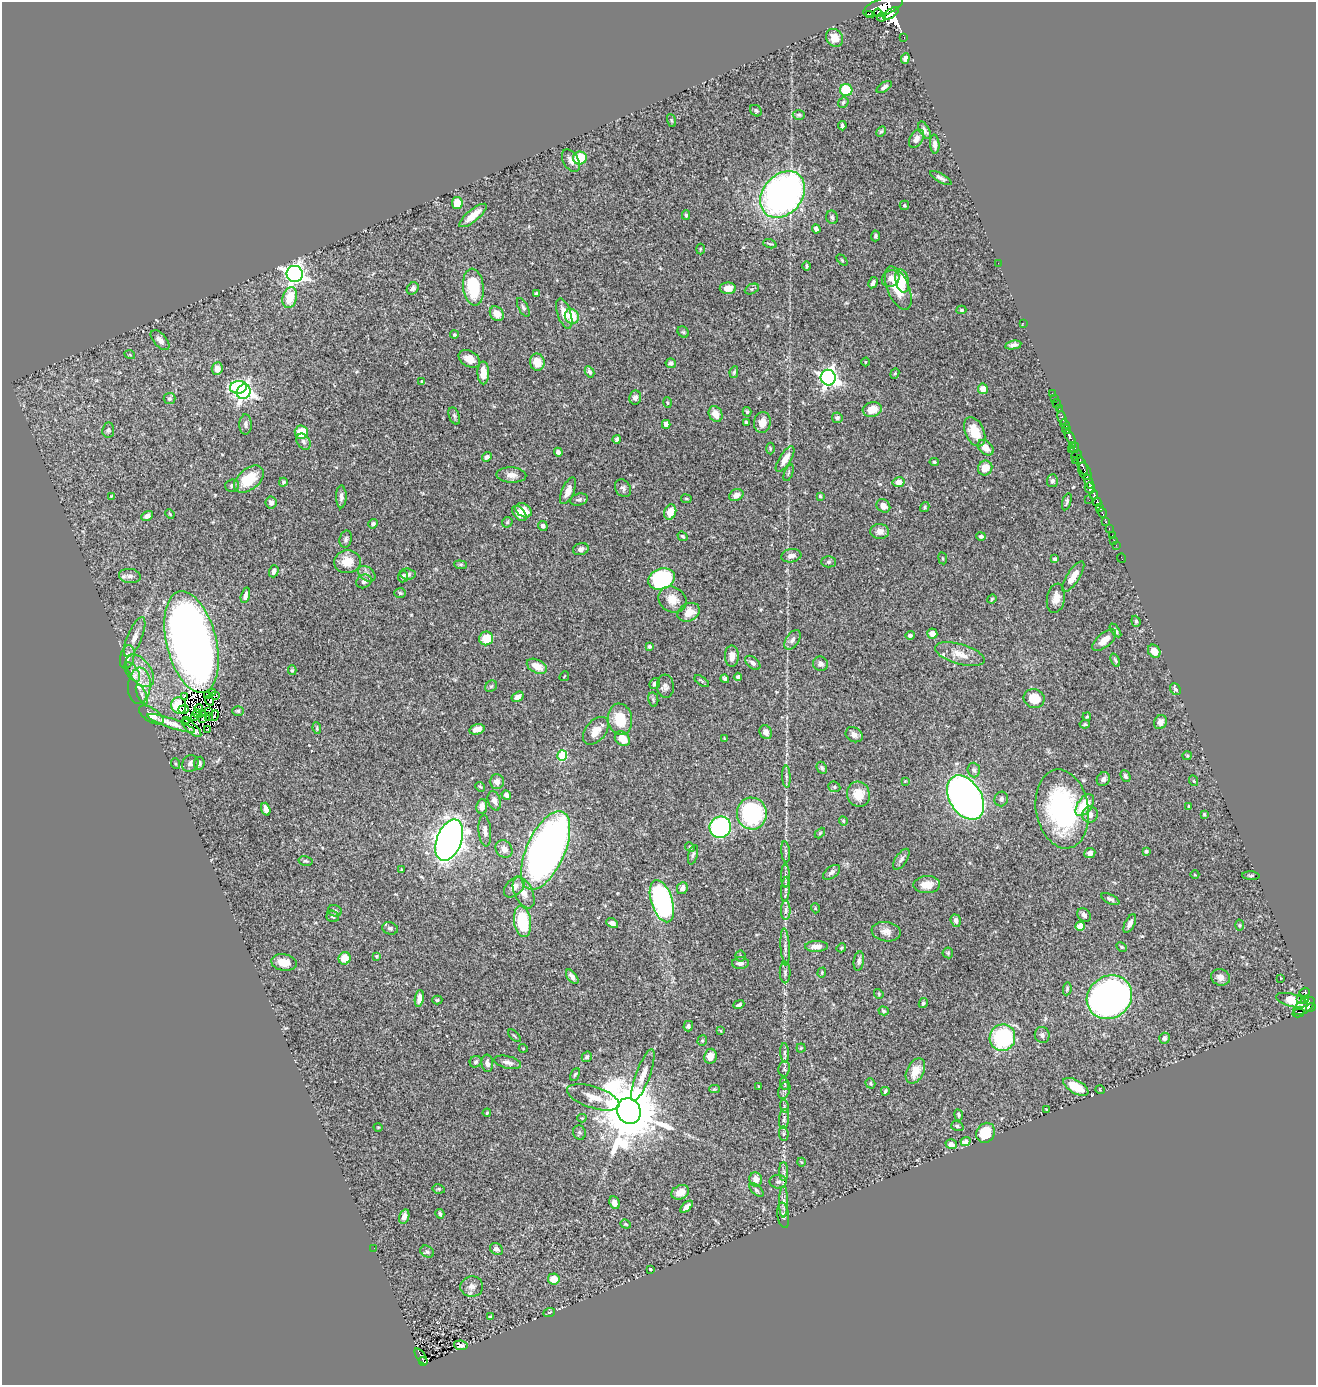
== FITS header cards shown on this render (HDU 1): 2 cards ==
NAXIS1  =                 1314
NAXIS2  =                 1383

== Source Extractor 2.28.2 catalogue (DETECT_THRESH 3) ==
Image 1314 x 1383 px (HDU 1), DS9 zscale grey, 1 PNG px = 1 image px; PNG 1318 x 1387 px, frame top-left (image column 1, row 1383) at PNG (2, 2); each listed source drawn as its Kron ellipse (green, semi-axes under 4 px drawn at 4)
Background 0.448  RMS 0.023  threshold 0.0704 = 3 sigma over >= 5 px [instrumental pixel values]
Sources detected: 413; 7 with non-positive FLUX_AUTO (blend fragments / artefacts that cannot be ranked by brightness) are neither listed nor drawn; the other 406 listed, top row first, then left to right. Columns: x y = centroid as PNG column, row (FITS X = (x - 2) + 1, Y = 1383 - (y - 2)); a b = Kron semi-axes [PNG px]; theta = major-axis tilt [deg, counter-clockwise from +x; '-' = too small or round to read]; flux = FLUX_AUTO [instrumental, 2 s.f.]
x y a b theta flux
883 7 20 8 20 87
878 13 4 4 - 86
891 13 9 4 35 230
869 14 3 2 - 41
882 17 4 4 - 48
835 38 9 8 - 22
904 38 3 2 - 22
905 58 5 4 - 5.6
884 87 9 4 34 5
846 90 6 6 - 64
843 102 5 4 - 3.4
756 111 6 5 - 3
799 115 6 5 - 3.1
671 120 7 3 -71 1.8
842 126 4 3 - 4.1
925 130 10 4 -61 5.1
881 131 6 4 60 2.2
916 139 10 6 57 8.2
935 144 9 4 -87 7.1
580 158 7 6 - 54
571 161 12 7 -60 8.3
941 178 12 4 -31 4.6
783 194 26 19 49 650
457 203 6 5 - 21
904 205 5 4 - 2.6
473 215 17 6 39 22
686 215 5 4 - 2.5
832 217 7 5 -70 4.1
816 229 4 4 - 4.2
875 236 5 4 - 2.6
770 244 7 3 -17 2.3
700 249 5 3 - 1.5
842 260 6 4 -46 1.8
998 263 2 2 - 1.4
807 266 4 2 - 2.1
295 274 8 8 - 840
891 279 9 8 - 10
902 281 12 6 -76 30
873 283 6 3 62 5.2
473 287 18 10 -83 75
413 288 6 5 - 5.3
728 288 8 5 -1 12
898 288 23 11 -67 40
752 289 7 4 25 2.6
536 293 4 4 - 1.8
290 297 11 7 75 36
523 307 10 4 -62 3.7
961 310 5 4 - 2
497 314 8 6 -53 14
564 314 16 6 -71 16
572 316 8 7 - 32
1023 323 2 2 - 20
683 332 6 5 - 2.3
454 335 4 4 - 1.8
160 340 12 6 -49 8.4
1013 345 8 4 10 5.4
130 355 5 3 - 1.5
469 359 11 7 -29 16
537 362 8 7 - 25
865 362 4 3 - 1.2
671 363 5 4 - 4
217 369 6 5 - 12
589 372 6 4 -61 4.3
734 372 6 4 79 2.3
483 373 11 6 -89 17
895 374 5 4 - 1.9
828 378 8 7 - 620
421 382 4 2 - 1.3
238 387 8 6 7 110
983 389 5 5 - 15
244 392 7 6 - 540
1052 393 2 2 - 2.8
635 397 7 6 - 6.3
170 399 6 5 - 2.8
1054 399 3 2 - 1
667 403 5 4 - 1.9
1057 404 5 2 - 5.3
1059 409 2 2 - 2.7
872 410 9 7 14 22
747 412 5 3 - 2.2
716 414 8 6 -61 15
454 416 9 5 -70 3.7
837 418 5 5 - 3.4
1062 418 7 3 -72 50
746 422 4 3 - 2.5
762 423 10 8 81 15
246 424 10 6 88 5.6
666 424 4 4 - 19
1065 424 5 3 - 44
1066 429 4 4 - 86
108 430 7 6 - 3.3
301 432 7 6 - 36
975 432 15 9 -66 37
1070 437 8 3 -59 65
617 439 4 3 - 3.4
304 442 9 6 -57 5.3
1072 445 3 2 - 3.9
770 448 6 3 -89 1.5
986 448 9 6 -44 17
1075 448 5 2 - 5.3
1071 450 4 2 - 6.1
558 452 4 4 - 5.1
1076 455 6 3 39 13
487 457 5 4 - 4.7
785 459 14 6 57 15
1075 460 2 2 - 10
934 462 4 4 - 2.5
1082 465 10 4 -69 23
985 468 7 7 - 20
1085 471 9 5 -63 57
789 473 9 3 69 2.1
511 475 15 7 -3 10
249 479 17 10 40 53
1052 481 6 5 - 4
283 482 4 4 - 2.3
898 482 6 5 - 9.6
1089 482 7 3 -72 82
232 485 7 6 - 4.1
623 488 9 7 -58 4.9
1090 488 6 5 - 150
568 491 14 6 66 12
736 495 7 5 27 9.5
1094 495 4 3 - 53
112 496 3 3 - 1.3
820 496 4 3 - 2.7
341 497 11 5 89 6.4
686 499 5 3 - 1.7
579 500 9 6 15 4.1
1089 500 3 2 - 1.3
1067 502 9 3 73 3.1
1097 502 4 4 - 75
271 503 6 5 - 6.3
883 506 7 6 - 9.7
925 507 5 4 - 2.2
1100 507 4 3 - 37
524 510 9 6 -36 20
670 512 8 6 71 20
1102 512 5 3 - 33
519 513 9 5 -48 12
170 514 5 3 - 1.6
147 516 6 4 30 6.8
507 522 6 4 46 2.4
1106 522 4 3 - 26
373 524 5 4 - 4
543 526 5 4 - 5.2
1109 528 3 2 - 6.7
880 531 9 7 -2 10
1112 535 2 2 - 1.5
683 536 5 4 - 2.3
981 536 5 4 - 3
346 539 9 6 75 4.2
1114 540 3 2 - 2.9
1116 545 2 2 - 3.5
581 549 8 6 16 6.2
791 556 10 6 9 8
943 558 6 3 -82 1.7
1122 558 4 2 - 3.5
1055 559 4 3 - 2.9
347 562 13 11 5 23
828 562 7 5 -1 3.4
461 565 6 4 -5 2.2
274 571 6 4 71 4.4
367 574 10 6 -37 6.1
408 574 8 5 -5 4.7
130 576 11 7 -7 7.6
403 576 6 5 - 3.5
1073 577 18 6 57 19
661 579 14 10 19 200
364 581 8 6 29 5.8
400 593 6 5 - 2.7
245 595 8 4 73 5.3
1056 598 15 9 79 15
672 599 14 12 -33 22
992 599 5 4 - 1.9
689 612 12 8 27 19
1136 621 6 4 -70 2.3
1115 630 8 4 -53 4.1
932 634 5 5 - 12
910 635 5 4 - 3
135 637 21 7 67 13
486 638 7 7 - 30
792 640 11 6 56 7
1104 640 14 7 41 15
191 642 52 25 -76 1500
649 646 3 3 - 3.2
1154 651 7 5 -47 16
960 654 25 10 -16 24
732 656 10 7 -89 13
127 657 12 7 76 11
1115 660 7 4 -65 2.5
753 663 9 5 -39 4.9
821 664 7 7 - 6.3
537 666 11 6 -27 20
292 670 5 4 - 2.2
140 671 19 10 -53 25
132 672 11 5 -55 7.6
564 676 5 2 - 0.95
738 677 4 4 - 4.3
725 679 4 4 - 3.4
702 681 8 3 -34 2
655 683 6 5 - 6.1
139 686 18 11 86 22
491 686 6 5 - 2.5
665 686 12 8 -85 6.7
1175 689 6 5 - 3.1
213 693 3 2 - 1.3
142 695 11 4 -67 5.3
208 696 2 2 - 1.9
216 696 3 2 - 4.7
185 697 3 3 - 0.29
518 697 6 4 32 9
1034 698 10 9 - 33
653 699 7 5 -80 2.7
210 701 5 2 - 1.3
179 705 8 7 - 35
199 708 4 2 - 1.7
184 709 5 3 - 7.1
208 711 2 2 - 0.79
238 711 5 4 - 2.7
202 713 2 2 - 1.7
197 714 5 2 - 2.5
151 715 14 7 -33 13
214 716 6 2 58 0.99
195 717 3 2 - 1.7
208 717 3 2 - 1.9
1087 717 4 3 - 1.7
202 719 3 2 - 1.8
620 719 16 12 -83 43
186 720 3 2 - 3
1160 722 7 6 - 11
171 723 25 5 -19 15
1085 724 5 4 - 2.3
191 728 12 5 -42 3
317 728 6 4 -83 1.9
207 729 3 2 - 4.9
477 729 8 5 14 11
596 731 16 10 50 21
766 732 7 6 - 8.9
854 735 9 7 -32 7.6
724 738 4 2 - 0.98
622 739 8 6 -41 23
562 756 5 5 - 85
1187 756 4 4 - 1.7
199 763 6 5 - 4.6
176 764 5 3 - 2
190 764 9 8 - 6.6
822 768 6 5 - 3.2
974 770 7 6 - 5.1
1125 776 6 4 -66 3.4
786 777 11 4 -87 3.7
1103 779 7 6 - 5.1
905 781 3 3 - 1.1
1194 781 5 3 - 1.5
497 782 7 7 - 7.6
480 787 5 4 - 2.1
834 787 6 5 - 2.9
858 794 13 11 -73 25
506 795 5 4 - 4.7
965 798 24 16 -58 880
1001 799 7 6 - 4.8
494 801 10 6 -73 7.5
1085 805 12 7 55 45
482 806 7 5 82 9.6
1189 806 3 3 - 2.9
266 809 6 4 -72 9.5
1062 809 40 26 -80 240
752 814 16 15 - 170
1090 815 8 8 - 8.8
1204 815 3 3 - 2
843 821 5 4 - 1.8
720 827 11 10 - 290
485 831 15 6 -84 8.8
820 833 6 3 46 1.7
449 840 21 12 69 1100
690 847 5 4 - 2.1
504 849 9 8 - 12
546 850 42 19 66 1000
1146 851 4 3 - 2.3
786 852 11 4 -84 4.1
1090 853 5 5 - 6
693 855 10 4 76 3.8
901 859 12 5 56 5.8
305 861 7 4 -14 2.6
401 869 3 2 - 0.96
832 872 10 5 37 5.1
1195 875 4 3 - 1.2
786 876 12 4 -90 4.9
1251 876 8 4 -3 2.4
927 885 13 8 2 16
514 887 12 8 46 12
682 888 6 5 - 5.8
785 889 12 4 87 5
524 893 17 9 -65 18
1110 899 10 4 -26 4.6
662 901 22 10 -72 250
815 908 5 3 - 1.3
786 910 10 5 89 4.9
335 911 7 5 -22 3.8
1084 915 7 6 - 6.8
333 916 6 5 - 2.8
956 921 6 5 - 6
522 922 15 8 -81 79
612 923 6 4 -28 5.2
1130 924 10 5 64 8.3
1239 925 5 3 - 1.7
1080 926 4 4 - 30
390 928 8 6 -17 3.7
886 932 14 9 -9 11
817 946 11 5 1 12
785 947 19 4 -86 7.6
1122 947 5 4 - 2.2
841 948 5 4 - 2.1
948 953 5 5 - 2.4
376 956 4 3 - 1.6
740 956 5 5 - 2
345 958 6 6 - 25
859 961 9 5 81 4.4
284 962 13 8 -9 21
740 963 8 6 3 7.4
785 972 11 5 -90 4.9
822 973 5 4 - 1.9
572 977 8 4 -52 6.6
1220 977 9 8 - 10
1281 978 3 2 - 1.5
1067 989 6 4 80 2.3
1305 992 5 3 - 18
879 994 5 4 - 1.5
1109 997 23 21 36 1100
419 999 9 4 82 9.1
1300 999 3 2 - 12
437 1000 5 4 - 2.2
1292 1000 16 6 -15 35
1305 1000 3 2 - 11
923 1003 5 4 - 3.1
739 1005 5 3 - 3
1304 1006 12 6 37 150
1311 1007 5 3 - 92
884 1011 5 4 - 2
1298 1013 6 2 16 13
688 1026 5 4 - 3.1
720 1031 4 3 - 1.5
1042 1035 8 7 - 5
514 1036 8 3 -45 1.8
1002 1038 13 12 - 140
1164 1038 5 5 - 6.2
702 1040 5 5 - 2.5
523 1048 4 3 - 1.1
801 1048 4 4 - 1.7
785 1053 10 4 -86 3.8
710 1056 7 6 - 11
587 1057 5 4 - 3.2
476 1062 6 5 - 3.5
508 1062 14 6 -13 7.9
487 1063 8 6 -83 7.5
784 1069 8 5 81 3.5
915 1071 13 8 62 25
575 1074 7 4 62 2.4
643 1075 27 7 70 18
870 1083 5 4 - 2.2
785 1084 6 4 -70 2.5
758 1086 4 2 - 1
1076 1087 14 6 -29 38
714 1089 5 4 - 1.6
784 1090 9 5 69 4.7
1100 1090 5 3 - 1.2
885 1091 4 3 - 2.5
593 1097 27 10 -18 25
784 1106 6 4 -74 2
1046 1109 3 2 - 1.3
629 1111 13 11 -66 13000
487 1113 4 3 - 1.4
959 1115 6 4 -81 2.6
582 1118 4 4 - 1.5
784 1119 10 5 85 4.1
957 1126 6 5 - 2.8
378 1127 4 3 - 1.2
579 1133 7 6 - 3.4
986 1133 10 9 - 39
784 1134 7 4 -86 2.7
966 1142 5 4 - 6
951 1144 5 4 - 7.6
801 1162 4 3 - 1.2
784 1172 9 4 -90 3.9
756 1179 7 6 - 13
778 1182 8 7 - 4.5
439 1189 6 4 -11 1.9
756 1190 8 4 -43 3.1
680 1192 9 7 26 15
784 1202 16 4 90 7.6
614 1203 6 5 - 9.2
687 1207 7 4 42 7.6
440 1214 5 3 - 3.5
783 1215 13 6 -82 6.5
404 1217 7 5 73 9.5
626 1224 5 4 - 1.6
374 1248 2 2 - 1.7
496 1249 7 5 -32 5.6
427 1252 7 5 -30 3
650 1269 3 3 - 1.5
554 1279 6 5 - 22
472 1287 11 10 - 9.5
549 1312 6 3 19 2
490 1317 4 3 - 2.4
461 1345 7 4 -10 4.1
421 1356 9 4 -54 47
423 1361 4 4 - 21
At the frame edge (FLAGS 8, measured only in part): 1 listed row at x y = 883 7
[7 non-positive-flux detections neither listed nor drawn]